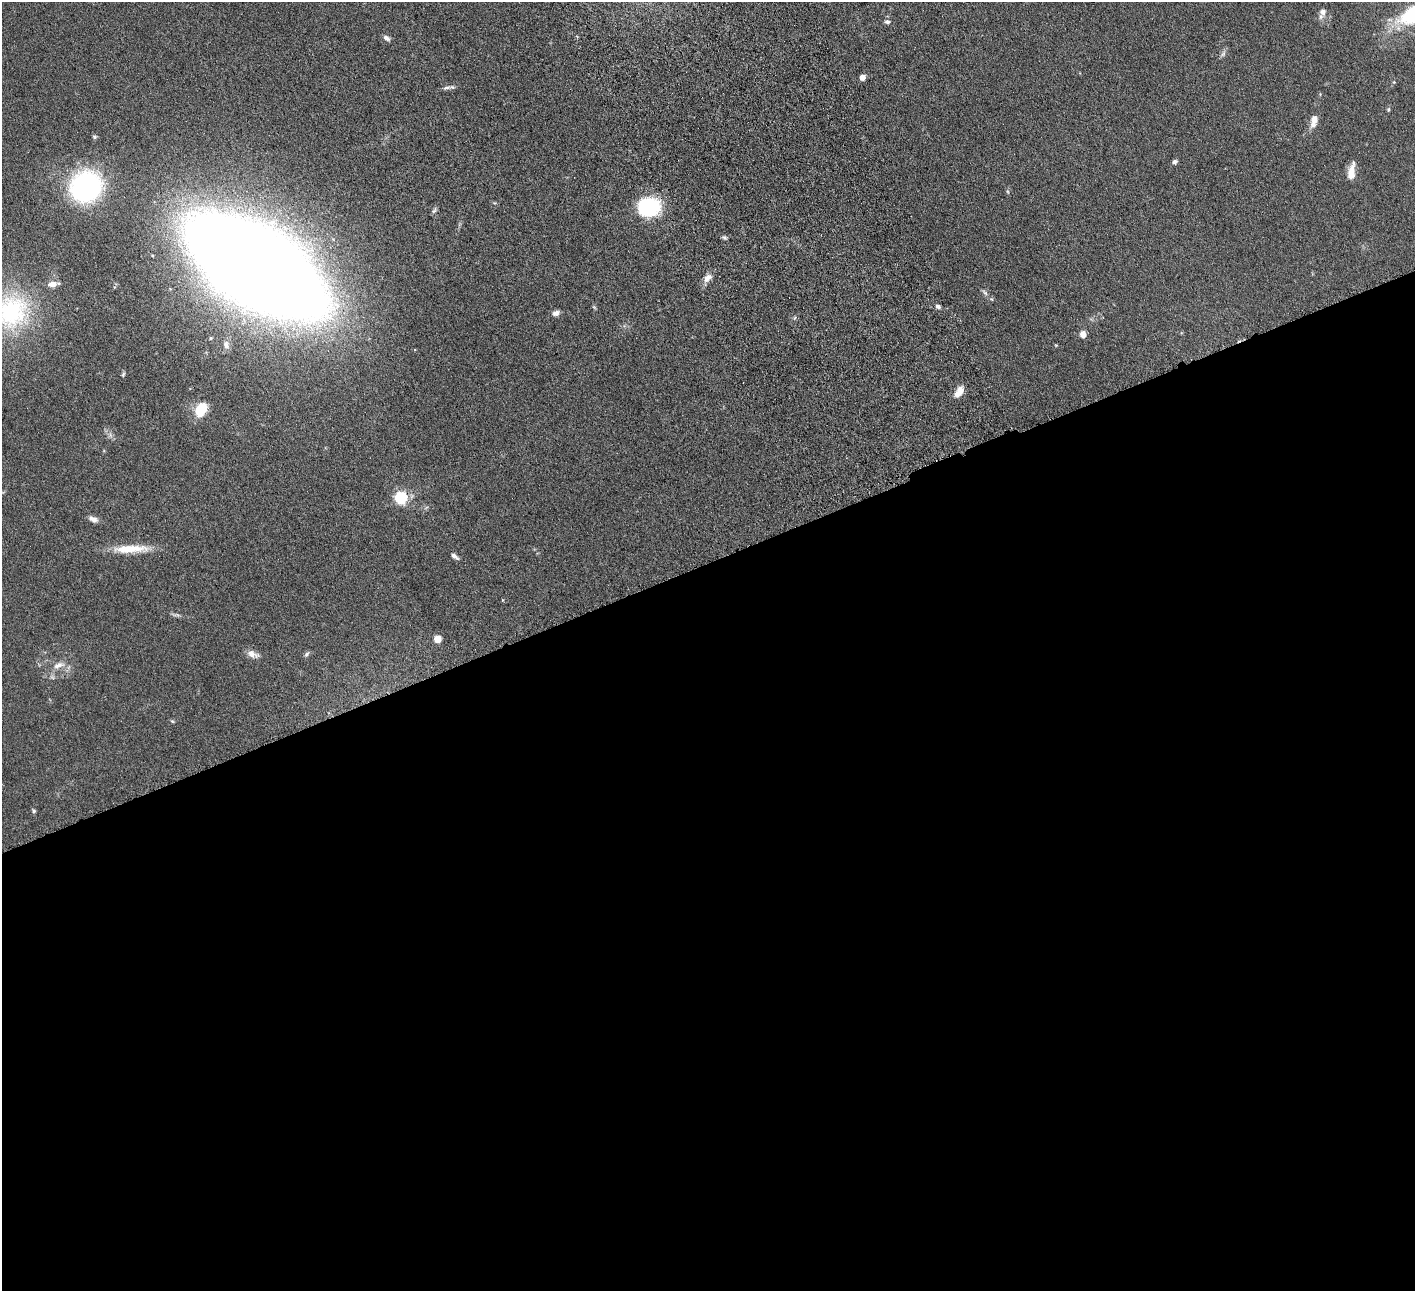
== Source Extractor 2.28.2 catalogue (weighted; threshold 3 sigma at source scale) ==
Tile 15 of 4 x 4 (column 3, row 4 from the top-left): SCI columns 2882-4294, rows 190-1478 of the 5760 x 5666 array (HDU 1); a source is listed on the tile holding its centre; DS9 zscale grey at full resolution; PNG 1417 x 1293 px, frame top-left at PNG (2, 2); no overlay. Shown black and unused: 57% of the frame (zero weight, under 4 of 8 exposures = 3% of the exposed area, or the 3 px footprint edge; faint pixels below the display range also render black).
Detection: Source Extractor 2.28.2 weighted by HDU 2 'WHT'; one run over the whole footprint, this tile lists its part. Background 0.0702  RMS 0.0061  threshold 0.0251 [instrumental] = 3 sigma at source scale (4.09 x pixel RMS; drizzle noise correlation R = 1.36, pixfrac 0.8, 0.05/0.05 arcsec/px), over >= 5 px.
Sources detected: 45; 2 inside a brighter listed object's ellipse — not listed separately; the other 43 listed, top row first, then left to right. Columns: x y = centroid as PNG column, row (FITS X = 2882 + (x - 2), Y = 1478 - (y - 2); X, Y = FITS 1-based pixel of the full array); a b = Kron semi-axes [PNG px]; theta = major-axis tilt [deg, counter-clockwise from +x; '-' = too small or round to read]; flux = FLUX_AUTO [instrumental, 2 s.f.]
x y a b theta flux
1323 12 11 9 -90 3.1
887 22 8 6 -12 1.6
386 38 9 6 -31 2.1
1223 54 10 7 55 1.7
862 77 6 5 - 3.2
447 88 13 5 14 1.8
1388 109 7 4 82 0.74
1313 124 9 8 - 3.4
94 137 6 6 - 0.9
1175 162 5 5 - 1.6
1351 172 18 7 81 7.6
86 186 34 31 38 80
1008 192 6 3 -71 0.64
649 207 19 15 9 55
434 210 9 5 58 1.1
724 237 7 5 -31 1
256 266 91 40 -32 2900
707 278 13 8 48 3.9
985 292 10 5 -42 1.5
938 306 6 5 - 1.6
594 307 6 4 -44 0.66
11 312 53 47 50 73
556 313 9 6 21 2.3
1083 334 7 6 - 4.2
210 338 4 4 - 0.66
226 345 11 6 -75 2.6
1056 345 4 4 - 0.5
123 374 7 4 63 0.83
959 391 12 7 57 6.8
201 409 16 10 58 15
110 435 7 4 -71 1.4
401 497 6 5 - 84
93 519 12 7 -24 2.9
131 549 47 9 2 14
454 556 8 4 -37 2.1
502 600 5 3 - 0.42
176 615 13 4 -6 1.4
437 639 5 5 - 16
252 654 15 8 -20 3.9
307 654 9 5 47 1.2
58 665 18 8 20 5.1
172 721 5 4 - 0.63
33 811 5 5 - 0.88
Isophote crosses this tile's border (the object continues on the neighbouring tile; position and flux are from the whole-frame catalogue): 1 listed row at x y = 11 312